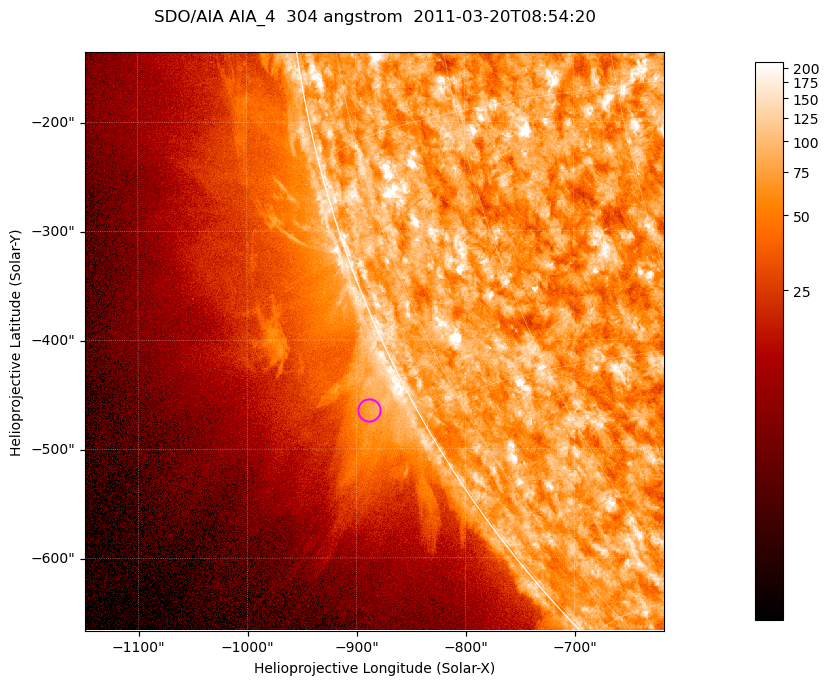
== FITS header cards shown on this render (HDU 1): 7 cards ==
TELESCOP= 'SDO/AIA '           / For AIA: SDO/AIA
INSTRUME= 'AIA_4   '           / For AIA: AIA_ATA1, AIA_ATA2, AIA_ATA3 or AIA_AT
WAVELNTH=                  304 / [angstrom] Wavelength
WAVEUNIT= 'angstrom'           / Wavelength unit: angstrom
DATE-OBS= '2011-03-20T08:54:20.127' / [ISO] Date when observation started; ISO 8
CTYPE1  = 'HPLN-TAN'           / CTYPE1; Typically HPLN
CTYPE2  = 'HPLT-TAN'           / CTYPE2; Typically HPLT

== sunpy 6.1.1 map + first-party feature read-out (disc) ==
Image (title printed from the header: SDO/AIA AIA_4  304 angstrom  2011-03-20T08:54:20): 885 x 885 px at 0.6 arcsec/px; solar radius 964 arcsec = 1605 px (partial field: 4.4% of the solar disc is inside the frame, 46% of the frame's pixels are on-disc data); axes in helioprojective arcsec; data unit not stated in the header (colour bar unlabelled)
Orientation: roll -0.132 deg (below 1 deg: not rotated)
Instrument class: DISC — disc imager (sunpy class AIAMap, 304 A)
Bright regions (active regions / flare kernels): reference = the on-disc median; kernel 7 px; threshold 5 sigma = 122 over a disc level ~74.2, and >= 1.15x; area >= 783 px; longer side >= 11 px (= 6.6 arcsec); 0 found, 0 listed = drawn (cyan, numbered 1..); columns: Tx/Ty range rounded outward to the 2 arcsec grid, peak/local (2 s.f.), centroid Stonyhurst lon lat
Off-limb structures (1.02-1.3 R_sun): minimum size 391 px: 3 found; the strongest spans PA ~115..120 deg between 1.02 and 1.1 R_sun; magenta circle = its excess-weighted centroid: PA ~120 deg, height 1.04 R_sun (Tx ~-888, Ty ~-464 arcsec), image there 1.8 x the reference